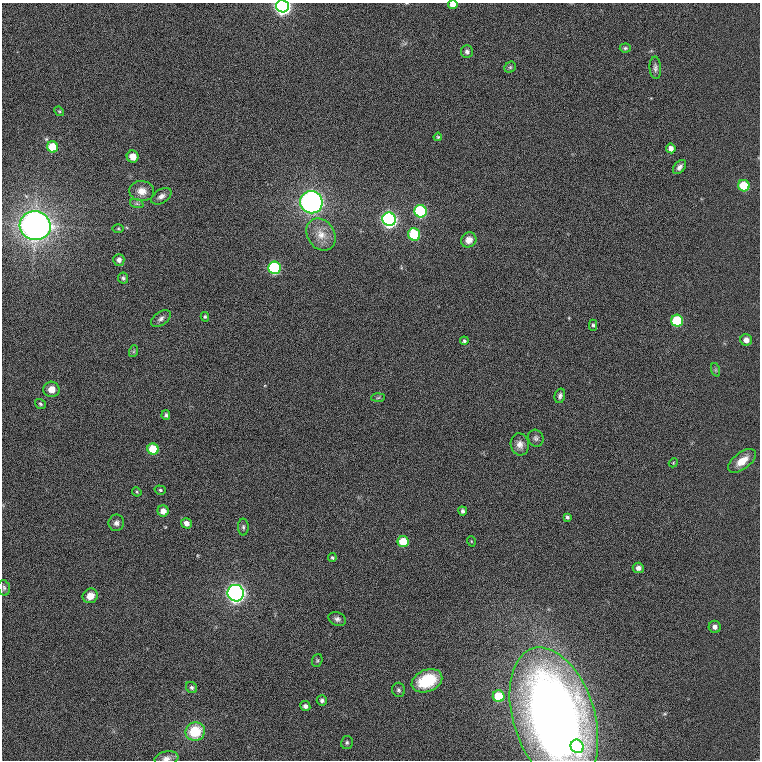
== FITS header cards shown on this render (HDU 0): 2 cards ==
NAXIS1  =                  758
NAXIS2  =                  758

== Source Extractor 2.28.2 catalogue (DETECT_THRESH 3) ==
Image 758 x 758 px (HDU 0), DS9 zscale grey, 1 PNG px = 1 image px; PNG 762 x 762 px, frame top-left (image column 1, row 758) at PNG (2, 3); each listed source drawn as its Kron ellipse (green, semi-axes under 4 px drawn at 4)
Background 0.00223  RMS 0.041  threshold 0.123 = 3 sigma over >= 5 px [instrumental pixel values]
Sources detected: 74; all 74 listed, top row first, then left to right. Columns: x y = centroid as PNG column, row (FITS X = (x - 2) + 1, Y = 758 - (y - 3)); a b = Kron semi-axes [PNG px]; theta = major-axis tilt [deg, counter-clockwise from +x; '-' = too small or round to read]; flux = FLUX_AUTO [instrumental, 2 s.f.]
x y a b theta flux
453 4 5 4 - 27
282 6 6 6 - 1100
625 48 5 4 - 4.4
467 51 6 6 - 8
510 67 6 5 - 4.2
655 68 11 5 -86 8.7
59 111 5 4 - 3.3
438 137 4 3 - 3
52 147 6 5 - 88
671 148 5 4 - 16
133 156 6 6 - 24
679 167 8 5 49 10
744 186 6 5 - 110
142 191 12 10 -7 27
161 196 11 6 32 12
311 202 11 11 - 1000
137 204 7 4 -19 5.6
420 211 6 6 - 310
389 219 7 6 - 880
35 226 15 14 - 1800
118 228 6 4 0 3.2
414 234 6 6 - 160
321 235 17 13 -55 40
469 240 8 7 - 23
119 260 6 5 - 12
275 268 6 6 - 310
123 278 5 5 - 5.3
205 317 5 4 - 3.6
161 318 11 6 37 10
677 321 6 6 - 170
593 325 5 4 - 4.8
746 340 6 5 - 18
464 341 4 3 - 4.7
134 351 6 4 71 4
716 370 7 4 -71 4.3
51 389 8 7 - 27
560 396 7 5 75 7.6
378 398 7 4 3 4.4
40 404 6 4 -35 4.8
166 415 5 4 - 5.5
536 438 8 7 - 8.2
520 444 11 9 -80 17
153 449 5 5 - 85
742 461 16 8 37 39
673 463 5 3 - 2.3
160 490 6 4 -16 4.8
137 492 5 4 - 2.9
163 511 5 5 - 24
463 511 4 4 - 6.9
567 517 4 3 - 5.3
116 523 8 7 - 11
186 523 5 5 - 16
243 527 8 5 -89 5.6
403 541 5 5 - 73
471 541 5 3 - 2.4
332 557 4 4 - 3.9
638 568 5 5 - 13
4 588 8 5 -74 6.4
236 593 8 8 - 1200
90 596 8 7 - 28
337 619 9 6 -23 9
715 627 6 6 - 13
317 660 7 5 70 4.2
427 681 16 11 23 130
191 687 6 5 - 5.6
399 690 7 6 - 6.7
499 696 6 6 - 110
322 700 5 5 - 7.8
305 706 5 5 - 10
554 717 71 40 -73 3200
195 732 10 9 - 94
347 743 7 6 - 5.4
577 746 7 6 - 84
166 758 12 7 10 14
At the frame edge (FLAGS 8, measured only in part): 3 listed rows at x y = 453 4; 282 6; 166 758